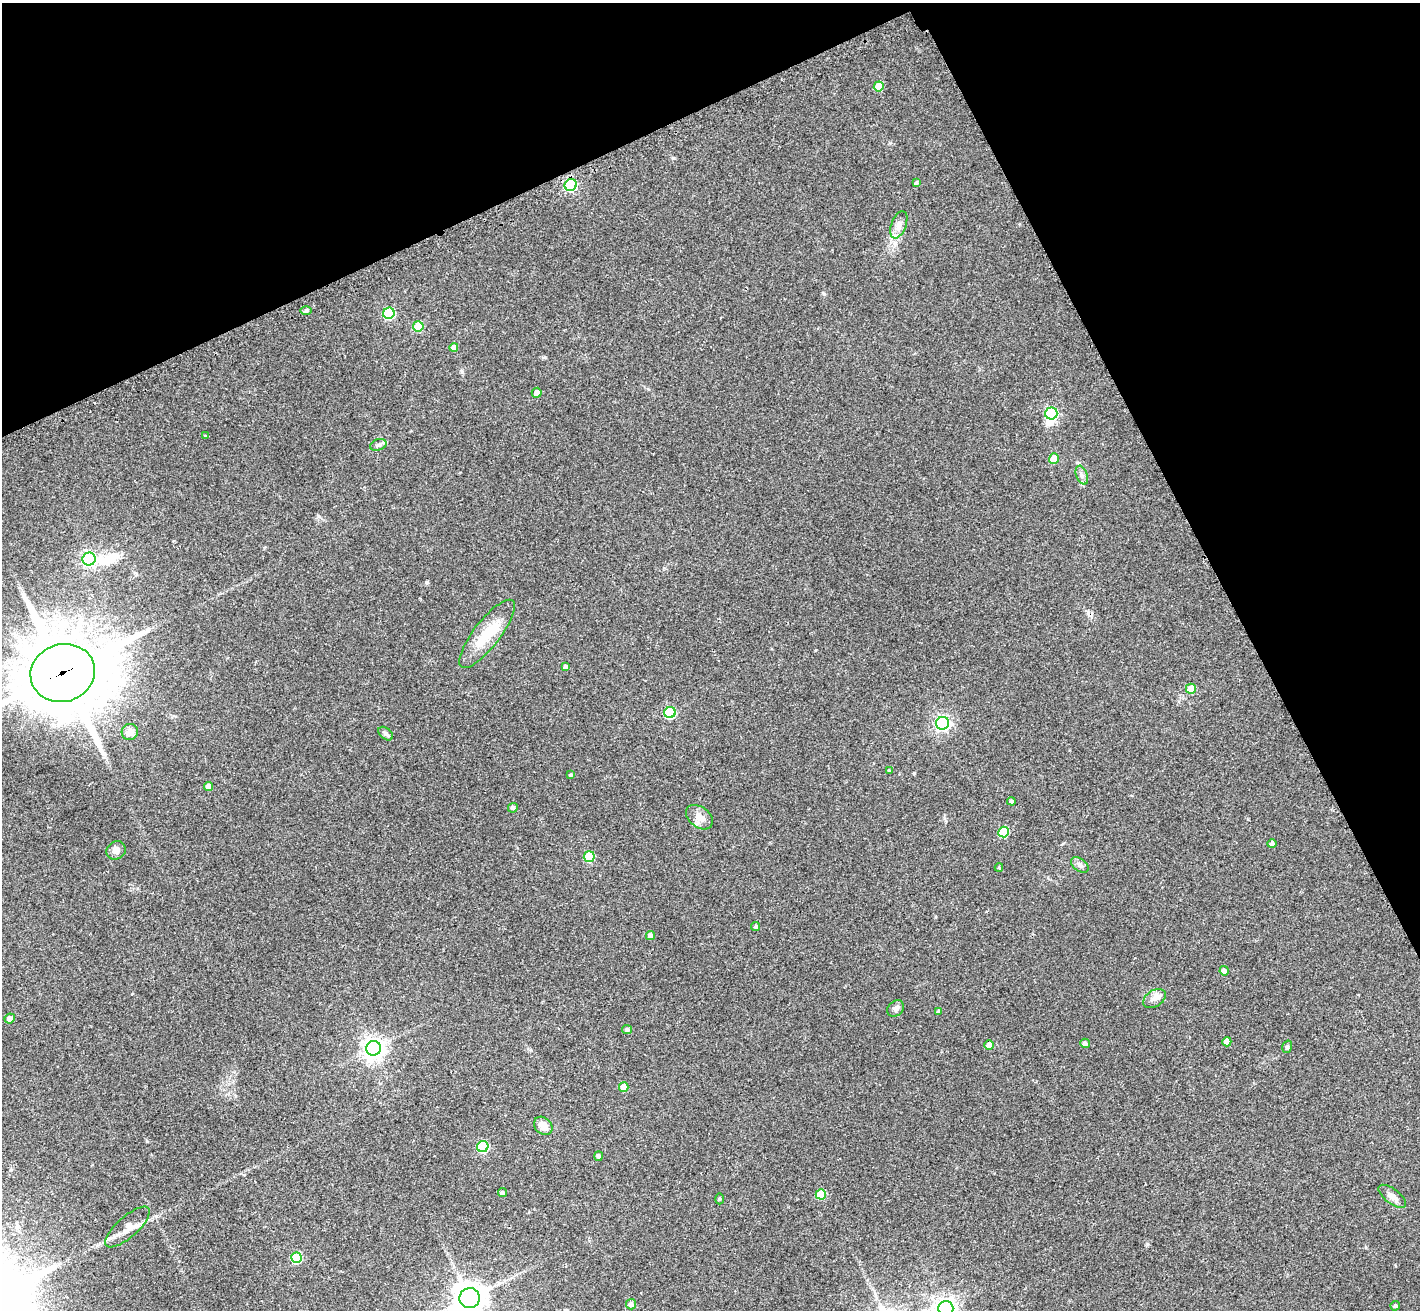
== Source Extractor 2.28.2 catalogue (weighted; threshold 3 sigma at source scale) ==
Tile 3 of 4 x 4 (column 3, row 1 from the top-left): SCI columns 2857-4274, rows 4233-5540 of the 5709 x 5715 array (HDU 1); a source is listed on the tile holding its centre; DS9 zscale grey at full resolution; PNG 1422 x 1312 px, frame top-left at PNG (2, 3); each listed source drawn as its Kron ellipse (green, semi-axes under 4 px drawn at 4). Shown black and unused: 24% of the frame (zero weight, under 2 of 3 exposures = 2% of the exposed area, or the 3 px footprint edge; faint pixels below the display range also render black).
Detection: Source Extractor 2.28.2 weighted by HDU 2 'WHT'; one run over the whole footprint, this tile lists its part. Background 0.0398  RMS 0.0066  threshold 0.0298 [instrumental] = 3 sigma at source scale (4.5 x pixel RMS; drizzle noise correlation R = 1.50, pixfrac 1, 0.05/0.05 arcsec/px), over >= 5 px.
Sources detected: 67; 3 inside a brighter object's white glare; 1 cosmic-ray / hot-pixel residue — neither listed nor drawn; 1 inside a brighter listed object's ellipse — not listed separately; the other 62 listed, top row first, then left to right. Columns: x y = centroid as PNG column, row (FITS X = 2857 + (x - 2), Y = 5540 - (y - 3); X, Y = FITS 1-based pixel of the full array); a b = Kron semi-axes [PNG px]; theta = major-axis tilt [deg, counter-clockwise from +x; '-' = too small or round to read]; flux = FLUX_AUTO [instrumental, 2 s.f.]
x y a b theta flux
879 86 5 5 - 15
916 183 4 3 - 1.4
571 185 6 6 - 78
899 225 14 7 69 3.8
306 311 6 4 0 1.1
389 313 6 5 - 58
418 326 5 5 - 23
454 347 4 4 - 5.5
537 393 5 5 - 3.3
1051 413 6 6 - 85
205 436 4 4 - 0.54
378 445 9 5 18 1.8
1054 459 5 5 - 11
1082 475 10 5 -69 2.2
89 559 6 6 - 160
487 634 42 13 52 21
566 667 4 4 - 2.3
63 673 32 29 18 5800
1191 689 5 5 - 13
670 712 6 5 - 55
942 723 6 6 - 170
130 732 8 8 - 5.3
386 734 8 5 -40 1.7
889 771 4 4 - 0.57
571 775 4 4 - 1.1
209 786 4 4 - 5.2
1011 801 4 4 - 1.4
513 808 5 4 - 1.6
699 817 15 10 -38 6.5
1003 832 5 5 - 28
1272 844 5 4 - 1.8
116 850 10 8 32 3.4
589 857 5 5 - 27
1080 865 10 6 -38 2.3
999 867 4 4 - 0.77
756 926 4 4 - 1.4
650 936 4 4 - 3.5
1224 971 5 4 - 1.9
1154 999 12 8 34 3.7
896 1008 9 7 43 2.4
939 1011 4 3 - 1.1
10 1018 5 4 - 3
627 1029 5 4 - 1.6
1227 1042 4 4 - 6
1085 1043 5 4 - 2.6
989 1045 4 4 - 4.8
1287 1047 6 5 - 1.2
373 1048 7 7 - 450
624 1087 5 4 - 8.6
543 1126 10 8 -43 6.6
483 1147 6 5 - 58
599 1156 5 4 - 1.4
502 1193 4 4 - 1.7
821 1194 5 5 - 25
1392 1196 16 7 -37 3.8
720 1199 5 3 - 0.7
127 1227 28 10 42 10
297 1258 5 5 - 34
470 1298 10 10 - 1100
631 1304 5 5 - 2.5
1395 1306 5 4 - 1.2
946 1309 7 7 - 330
Overlapping masked pixels (flux is a lower limit): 2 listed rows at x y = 571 185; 63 673
Isophote crosses this tile's border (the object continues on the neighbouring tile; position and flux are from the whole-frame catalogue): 3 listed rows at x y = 63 673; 470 1298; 946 1309
Unlisted compact peaks at least as high as the median listed source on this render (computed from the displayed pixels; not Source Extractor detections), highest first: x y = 673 158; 1147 1244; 427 582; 824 294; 914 773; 147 1141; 545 357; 318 516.